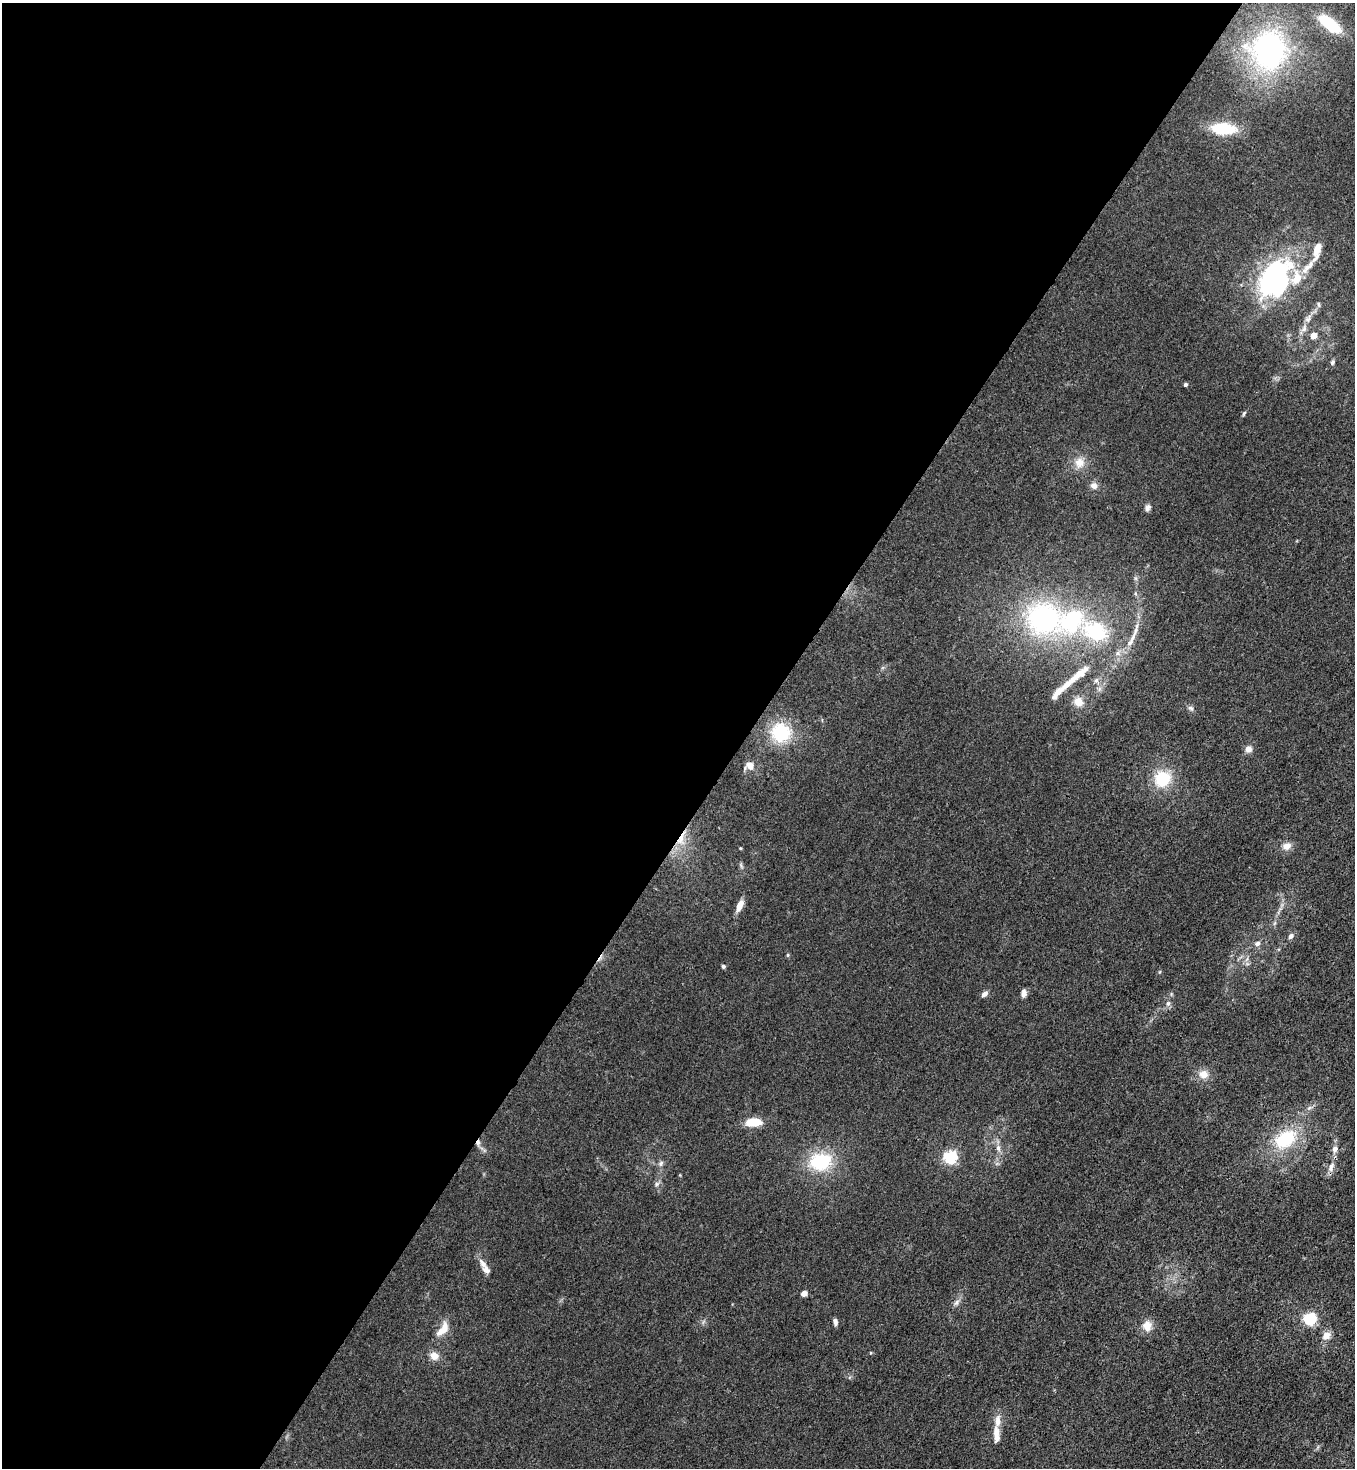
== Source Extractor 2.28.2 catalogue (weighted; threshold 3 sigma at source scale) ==
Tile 5 of 4 x 4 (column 1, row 2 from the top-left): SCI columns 372-1724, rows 2994-4459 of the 6008 x 5986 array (HDU 1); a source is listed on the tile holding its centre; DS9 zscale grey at full resolution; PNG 1357 x 1470 px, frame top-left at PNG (2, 3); no overlay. Shown black and unused: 55% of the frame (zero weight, under 3 of 4 exposures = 7% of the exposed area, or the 3 px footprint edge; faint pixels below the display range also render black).
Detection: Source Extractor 2.28.2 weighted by HDU 2 'WHT'; one run over the whole footprint, this tile lists its part. Background 0.0188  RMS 0.0028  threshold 0.0125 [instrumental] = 3 sigma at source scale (4.5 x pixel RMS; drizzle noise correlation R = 1.50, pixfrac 1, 0.05/0.05 arcsec/px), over >= 5 px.
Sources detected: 67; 9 inside a brighter listed object's ellipse — not listed separately; the other 58 listed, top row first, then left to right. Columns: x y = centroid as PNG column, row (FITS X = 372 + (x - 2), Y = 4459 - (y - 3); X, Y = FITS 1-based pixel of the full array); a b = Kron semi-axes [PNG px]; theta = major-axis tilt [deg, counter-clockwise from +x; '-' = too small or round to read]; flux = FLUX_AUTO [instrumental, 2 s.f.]
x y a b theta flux
1330 24 26 11 -37 10
1269 50 45 37 -88 48
1223 129 23 11 -4 12
1317 251 24 8 76 3.7
1274 278 43 29 61 50
1319 304 8 4 -81 0.47
1308 318 14 6 50 1.5
1313 335 6 6 - 2.3
1332 362 7 5 53 0.56
1185 385 4 4 - 0.55
1244 413 8 4 54 0.41
1079 463 13 13 - 3.1
1094 486 9 8 - 1.4
1148 508 9 7 68 0.87
1044 618 44 38 -16 43
1136 630 31 4 75 2.4
1095 631 27 19 -23 18
1077 676 57 8 40 6.2
1096 680 7 6 - 0.71
1078 702 11 10 - 2.7
1191 708 8 5 -27 0.66
781 732 22 21 - 14
1248 749 9 8 - 1.4
750 766 9 8 - 2.3
1162 779 18 17 - 9.1
681 838 28 8 64 4.3
1287 846 11 8 9 2
740 848 3 3 - 0.23
740 905 15 7 66 2.3
1291 936 7 5 48 0.85
1257 943 7 6 - 1
788 955 6 4 90 0.32
723 966 5 5 - 0.48
1024 993 9 6 82 1.3
984 994 9 5 41 1.1
1168 1003 8 6 73 0.82
1203 1074 12 11 - 2.5
1309 1108 6 5 - 0.59
753 1122 14 7 2 6.3
1285 1139 25 16 34 14
478 1143 8 5 76 0.88
998 1148 10 6 -81 1.1
1335 1149 8 7 - 1.3
950 1157 6 5 - 46
820 1162 24 18 10 15
661 1163 9 5 71 0.72
1331 1167 15 6 72 1.5
656 1184 7 6 - 0.66
482 1263 16 7 -57 1.7
804 1294 5 4 - 3.2
956 1302 9 6 52 0.94
1309 1319 6 5 - 41
835 1322 8 5 -77 0.91
1147 1326 13 12 - 2.8
444 1328 19 10 80 2.9
1326 1336 12 8 43 2.1
434 1356 12 10 -22 2.1
996 1434 24 8 -88 2.8
Overlapping masked pixels (flux is a lower limit): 2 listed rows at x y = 681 838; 478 1143